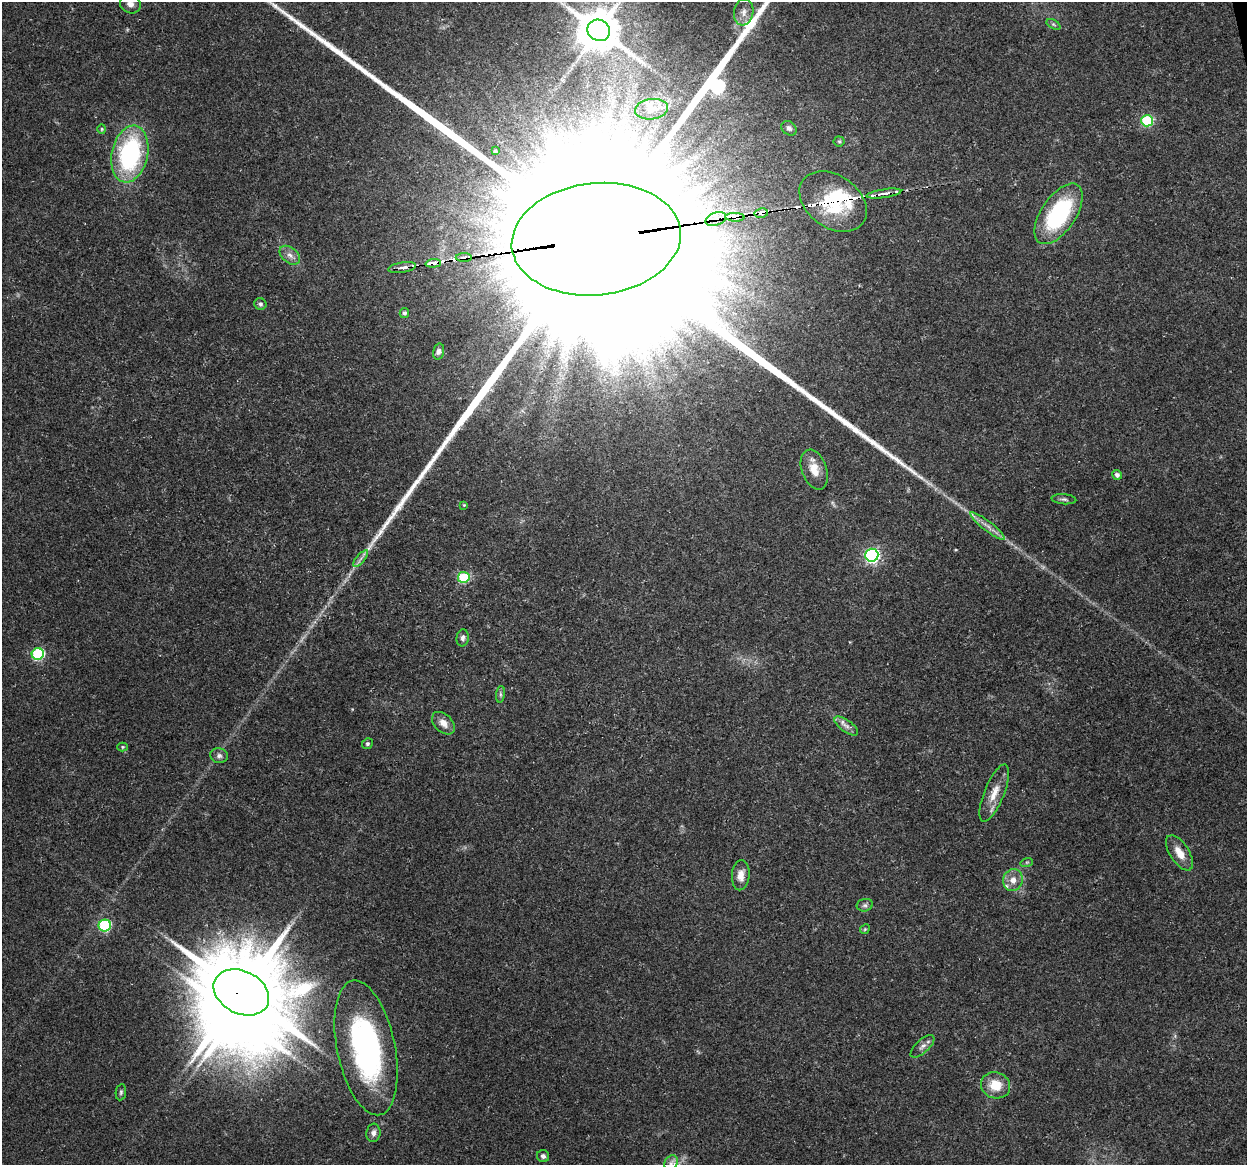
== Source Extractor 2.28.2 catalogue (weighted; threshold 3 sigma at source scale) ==
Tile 10 of 4 x 4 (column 2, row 3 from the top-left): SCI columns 1246-2490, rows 1196-2358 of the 4981 x 4766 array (HDU 1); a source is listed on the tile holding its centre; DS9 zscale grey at full resolution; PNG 1249 x 1167 px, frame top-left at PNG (2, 2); each listed source drawn as its Kron ellipse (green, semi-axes under 4 px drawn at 4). Shown black and unused: <1% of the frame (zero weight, under 3 of 5 exposures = <1% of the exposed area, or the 3 px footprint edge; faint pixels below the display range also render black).
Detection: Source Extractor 2.28.2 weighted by HDU 2 'WHT'; one run over the whole footprint, this tile lists its part. Background 0.025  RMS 0.0033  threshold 0.0147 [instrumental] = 3 sigma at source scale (4.5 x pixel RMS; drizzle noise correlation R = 1.50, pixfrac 1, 0.0396/0.0396 arcsec/px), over >= 5 px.
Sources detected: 69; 1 too faint to see at this stretch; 1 inside a brighter object's white glare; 3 cosmic-ray / hot-pixel residue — neither listed nor drawn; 7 inside a brighter listed object's ellipse — not listed separately; the other 57 listed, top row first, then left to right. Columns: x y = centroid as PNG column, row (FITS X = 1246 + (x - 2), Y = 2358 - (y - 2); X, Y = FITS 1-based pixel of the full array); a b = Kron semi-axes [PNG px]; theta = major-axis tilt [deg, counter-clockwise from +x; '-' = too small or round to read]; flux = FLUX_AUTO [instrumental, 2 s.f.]
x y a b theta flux
130 4 11 9 -27 2
744 12 13 9 81 2.5
1053 24 7 4 -31 0.57
599 30 11 10 - 1400
652 109 16 10 8 3.5
1147 121 6 5 - 23
789 128 8 6 -39 1
102 129 5 4 - 0.41
839 141 5 5 - 0.51
495 151 3 3 - 0.45
130 154 29 18 77 46
884 194 17 4 8 3.1
833 202 37 26 -36 20
761 213 7 4 12 4.2
1059 214 34 17 56 37
735 217 9 4 -1 13
716 219 11 6 20 2.7
596 239 85 56 6 92000
290 255 12 7 -39 2
464 257 8 4 0 1.2
433 263 7 3 4 6
402 267 14 5 10 2.4
260 304 6 5 - 0.79
404 313 5 4 - 0.9
438 351 8 5 76 0.97
814 470 21 12 -71 5
1117 475 5 5 - 1.3
1064 499 12 5 -5 0.89
464 505 4 3 - 0.3
987 526 22 5 -38 2.5
872 555 6 6 - 83
361 559 10 3 50 0.97
464 577 6 5 - 25
463 638 8 6 83 1.1
38 654 6 6 - 37
500 694 8 4 82 0.74
443 723 13 9 -45 2.8
846 726 14 6 -36 1.7
367 744 5 5 - 0.56
123 747 5 4 - 0.42
219 756 9 7 -14 1.2
994 793 30 10 68 5.2
1179 853 20 9 -57 4.1
1027 862 6 4 18 0.45
741 875 15 9 86 3.2
1013 880 11 9 77 3
865 905 8 6 13 0.9
105 926 6 6 - 32
865 929 5 4 - 0.45
241 992 29 21 -27 4500
922 1046 15 6 43 1.6
366 1048 68 29 -78 76
995 1085 15 13 -21 6.8
121 1092 8 5 80 0.72
373 1133 9 7 83 1.6
543 1156 6 6 - 1
671 1163 8 6 61 1.2
Overlapping masked pixels (flux is a lower limit): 9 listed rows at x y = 884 194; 833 202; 761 213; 735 217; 716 219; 596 239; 464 257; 433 263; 241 992
Isophote crosses this tile's border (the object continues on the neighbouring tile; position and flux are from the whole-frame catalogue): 2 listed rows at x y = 130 4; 596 239